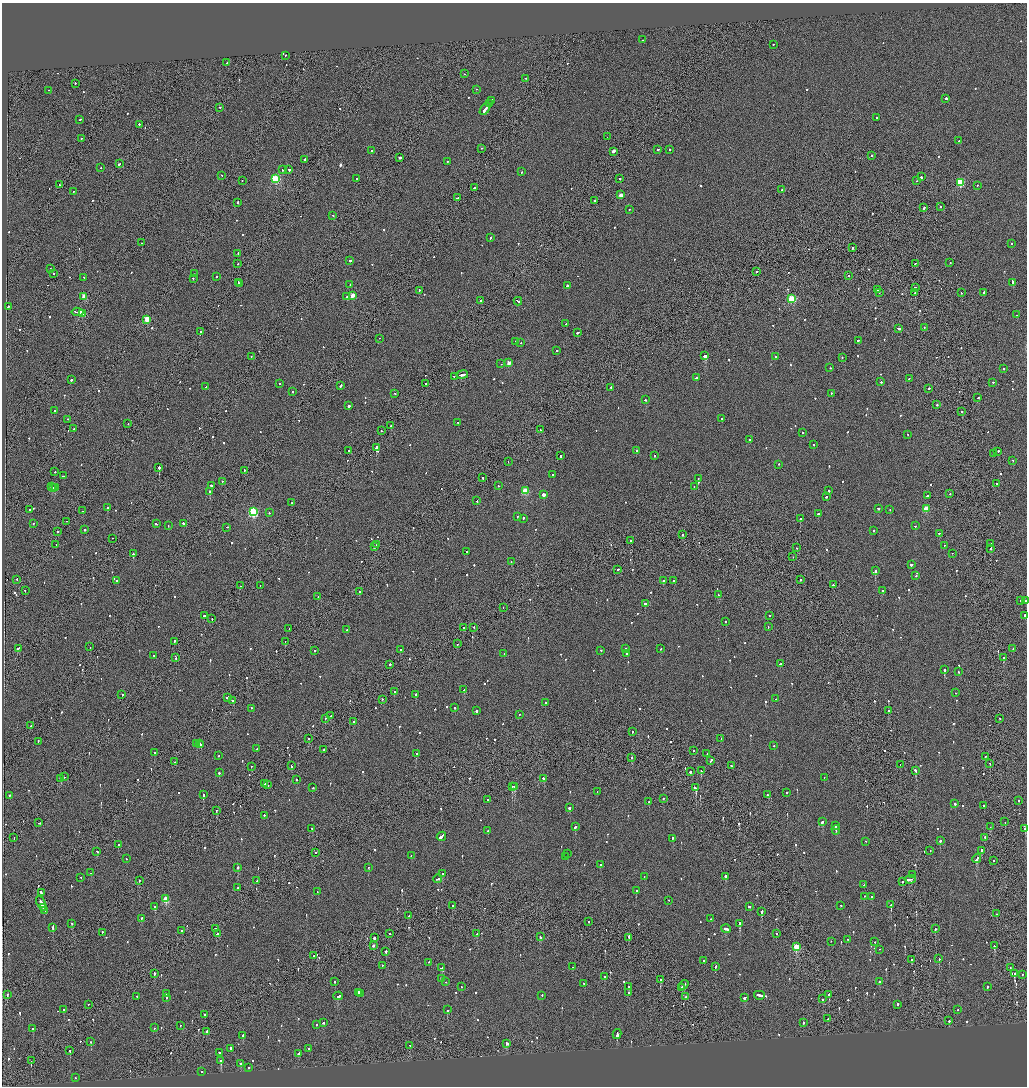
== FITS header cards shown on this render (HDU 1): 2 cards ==
NAXIS1  =                 2050
NAXIS2  =                 2168

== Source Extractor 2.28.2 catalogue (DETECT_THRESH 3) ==
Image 2050 x 2168 px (HDU 1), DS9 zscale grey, zoomed out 1/2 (1 PNG px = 2 x 2 image px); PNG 1029 x 1088 px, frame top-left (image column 2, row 2168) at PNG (2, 3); each listed source drawn as its Kron ellipse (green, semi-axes under 4 px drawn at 4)
Background -0.0769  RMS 0.067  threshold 0.201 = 3 sigma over >= 5 px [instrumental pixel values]
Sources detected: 980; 39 cannot appear on this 1/2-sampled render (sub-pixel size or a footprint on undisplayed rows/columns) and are neither listed nor drawn; of the other 941, the 500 brightest by FLUX_AUTO listed and drawn (441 fainter detections omitted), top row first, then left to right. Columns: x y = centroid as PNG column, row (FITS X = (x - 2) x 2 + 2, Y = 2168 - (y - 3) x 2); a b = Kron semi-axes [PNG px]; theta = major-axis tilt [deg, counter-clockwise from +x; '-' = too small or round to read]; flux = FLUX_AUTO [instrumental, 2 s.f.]
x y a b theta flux
642 40 2 2 - 390
773 45 2 2 - 71
285 56 2 2 - 68
227 63 3 2 - 430
464 74 2 2 - 67
526 79 2 2 - 76
75 84 2 2 - 68
476 90 2 1 - 81
49 91 2 1 - 79
946 99 2 2 - 310
491 101 3 2 - 380
489 104 4 1 - 400
220 108 2 1 - 170
485 109 7 2 53 750
877 118 2 2 - 160
80 120 2 2 - 130
139 125 2 2 - 150
607 137 2 1 - 79
81 139 2 2 - 120
959 141 2 2 - 80
482 149 2 1 - 70
657 150 2 1 - 190
670 150 2 2 - 72
372 151 2 2 - 150
613 152 2 2 - 2500
871 156 2 2 - 120
399 158 2 2 - 1900
305 160 2 2 - 730
447 162 2 2 - 130
119 164 3 2 - 190
101 168 2 2 - 99
283 170 2 2 - 250
289 170 2 2 - 140
522 172 2 2 - 73
222 176 2 1 - 110
921 177 2 2 - 850
275 179 3 3 - 1200
356 179 2 2 - 160
620 179 2 2 - 140
242 181 2 1 - 79
917 181 2 1 - 100
960 183 3 3 - 910
59 185 2 2 - 130
977 186 2 2 - 69
474 188 2 2 - 78
782 190 2 2 - 100
73 192 2 1 - 74
621 195 2 2 - 130
457 198 3 2 - 210
594 201 2 1 - 1200
237 203 2 2 - 260
940 207 2 2 - 110
924 208 3 2 - 380
629 210 2 2 - 71
333 216 2 2 - 140
490 238 3 2 - 150
141 243 2 2 - 170
1012 244 2 2 - 91
853 248 2 1 - 940
238 254 2 2 - 100
350 261 2 2 - 340
950 263 2 2 - 120
238 264 2 2 - 79
915 264 2 1 - 71
50 269 2 2 - 100
756 272 2 2 - 180
53 274 2 2 - 130
194 274 2 2 - 92
848 276 2 2 - 71
216 277 2 1 - 370
84 278 3 2 - 75
193 279 2 2 - 92
238 283 2 1 - 220
1013 283 3 2 - 450
239 284 2 2 - 220
350 285 2 2 - 210
567 286 2 2 - 820
915 288 3 2 - 370
877 290 2 2 - 69
419 291 2 2 - 110
879 293 2 1 - 170
915 293 2 1 - 170
961 293 2 2 - 200
984 293 2 2 - 88
353 296 3 2 - 200
84 297 3 3 - 300
347 297 2 2 - 240
792 299 3 3 - 920
480 301 2 2 - 130
518 302 4 2 - 380
8 307 2 2 - 130
78 312 6 2 -7 590
82 314 3 2 - 390
1016 315 2 2 - 110
147 320 3 3 - 330
566 324 2 1 - 170
924 328 2 1 - 65
899 329 4 2 - 250
201 332 2 1 - 130
578 333 3 2 - 180
379 339 2 1 - 71
858 341 2 2 - 190
516 342 2 2 - 180
521 343 2 2 - 100
556 351 2 2 - 140
705 356 3 2 - 5300
251 357 2 1 - 97
775 357 2 2 - 130
842 358 2 2 - 79
509 363 3 2 - 210
501 364 2 2 - 85
830 368 2 1 - 280
1004 369 2 2 - 86
462 375 6 2 11 440
454 377 2 2 - 76
696 378 2 2 - 210
909 379 2 1 - 260
71 380 2 2 - 470
881 382 2 2 - 310
993 383 2 2 - 100
280 384 2 2 - 98
426 384 2 2 - 120
340 386 3 2 - 250
206 387 2 2 - 130
611 388 2 1 - 540
929 389 2 2 - 290
293 392 2 2 - 93
395 394 2 2 - 72
831 394 2 2 - 67
978 398 3 1 - 150
645 400 2 2 - 160
937 405 2 1 - 390
349 406 2 2 - 470
55 411 2 1 - 100
962 412 2 2 - 110
722 419 2 2 - 150
68 420 2 2 - 97
458 423 2 2 - 64
128 424 2 2 - 90
391 426 2 1 - 170
74 429 2 2 - 91
541 430 2 2 - 190
381 431 2 2 - 84
802 433 2 2 - 98
907 435 2 2 - 86
749 440 2 2 - 130
813 445 2 2 - 100
376 448 3 2 - 1200
349 451 2 2 - 120
637 451 2 2 - 150
998 452 2 2 - 160
994 454 2 2 - 87
561 456 2 2 - 230
654 456 2 2 - 190
1013 461 2 2 - 100
508 462 2 1 - 71
778 465 2 2 - 140
159 468 2 2 - 2200
244 471 2 2 - 600
55 472 2 2 - 110
553 475 2 2 - 130
63 476 2 2 - 94
483 478 2 2 - 67
698 479 2 1 - 180
222 482 2 1 - 92
997 484 2 2 - 70
211 486 2 2 - 150
498 486 2 2 - 110
51 487 2 2 - 360
694 487 2 2 - 130
53 488 3 2 - 350
55 488 2 1 - 170
525 491 3 3 - 570
828 491 2 2 - 110
210 492 2 2 - 710
950 494 2 1 - 75
543 495 3 3 - 1100
927 496 2 2 - 160
826 497 3 2 - 75
477 501 2 2 - 110
291 503 2 2 - 87
107 508 2 2 - 350
878 509 2 2 - 130
926 509 3 3 - 440
30 510 2 2 - 85
890 510 2 2 - 75
82 511 2 1 - 73
253 512 4 3 - 1700
269 513 2 2 - 88
818 514 2 2 - 420
517 517 2 2 - 80
523 519 3 2 - 140
801 519 2 2 - 870
66 522 2 1 - 200
33 524 2 2 - 77
156 524 3 2 - 120
184 524 3 2 - 190
168 526 2 2 - 450
915 526 2 2 - 160
227 528 2 2 - 99
84 530 2 2 - 390
873 531 2 2 - 97
57 532 2 1 - 79
939 534 2 2 - 130
682 535 2 2 - 220
112 539 2 2 - 73
631 541 2 2 - 290
990 544 2 1 - 72
56 545 2 1 - 73
377 545 2 2 - 110
944 546 2 2 - 68
375 547 2 1 - 600
797 548 2 2 - 79
991 549 3 2 - 130
467 552 2 2 - 210
133 554 2 2 - 370
952 554 2 1 - 470
793 557 2 1 - 81
511 562 2 1 - 430
911 565 2 2 - 430
618 570 2 2 - 200
875 571 2 2 - 450
916 576 2 2 - 91
17 580 2 2 - 120
800 580 2 1 - 130
117 581 2 2 - 290
664 581 2 2 - 210
674 581 2 2 - 97
833 585 2 2 - 320
240 586 2 1 - 70
260 586 2 1 - 68
25 591 2 2 - 180
882 591 2 2 - 91
360 592 2 2 - 180
719 595 2 2 - 74
318 597 2 2 - 94
1021 601 2 2 - 120
1026 601 2 1 - 94
645 604 2 2 - 570
503 608 2 2 - 76
205 616 3 2 - 170
769 616 2 1 - 64
1025 616 2 1 - 900
212 619 2 1 - 240
725 622 2 2 - 90
768 627 2 2 - 86
463 628 2 1 - 130
474 628 2 2 - 110
289 629 2 1 - 380
347 630 2 2 - 210
174 642 3 2 - 150
285 642 2 1 - 160
457 644 2 1 - 110
90 647 2 1 - 130
18 649 3 2 - 190
626 649 2 2 - 130
660 649 2 2 - 71
1013 649 2 2 - 82
400 650 2 1 - 69
314 651 2 2 - 160
601 651 2 1 - 240
504 654 2 2 - 77
627 654 2 2 - 170
154 656 2 2 - 120
176 658 3 1 - 190
1003 658 2 2 - 270
781 664 3 2 - 270
390 665 2 2 - 700
944 670 2 2 - 920
958 672 2 2 - 84
464 690 3 2 - 140
394 692 2 1 - 200
955 693 2 2 - 64
122 695 2 2 - 150
416 695 2 2 - 620
228 698 4 2 - 200
776 699 2 1 - 100
382 700 2 2 - 66
233 701 3 2 - 160
545 703 2 2 - 70
455 708 2 2 - 140
251 709 2 2 - 68
476 711 2 2 - 720
889 711 2 2 - 420
519 715 2 2 - 93
331 716 2 2 - 160
325 719 2 1 - 67
1000 719 2 1 - 69
354 722 2 2 - 140
31 726 2 2 - 230
632 732 2 2 - 75
309 739 2 2 - 98
721 739 2 2 - 88
38 742 2 1 - 390
200 743 2 1 - 140
197 744 2 2 - 120
201 745 3 2 - 230
774 746 2 2 - 66
257 749 2 2 - 110
324 750 2 2 - 78
693 751 2 2 - 110
154 753 2 2 - 100
416 754 2 2 - 90
707 754 2 2 - 110
219 756 2 2 - 64
986 757 2 2 - 91
632 758 2 1 - 74
711 761 3 2 - 140
175 762 2 1 - 71
990 764 2 1 - 270
900 765 2 1 - 71
291 766 2 2 - 68
731 766 2 2 - 210
251 767 2 2 - 67
701 771 2 2 - 580
915 771 3 2 - 170
690 772 2 1 - 1200
219 773 2 2 - 510
64 777 2 1 - 100
824 778 2 2 - 95
61 779 3 2 - 88
544 779 3 2 - 160
296 780 2 2 - 89
265 784 2 1 - 130
267 785 2 1 - 140
512 787 2 2 - 630
515 787 2 2 - 1300
313 788 2 2 - 71
696 788 3 2 - 590
597 792 2 2 - 78
787 793 2 2 - 67
203 795 2 2 - 820
768 795 2 2 - 250
9 796 2 2 - 130
663 799 2 2 - 310
488 800 2 2 - 77
1019 801 2 2 - 71
649 802 2 2 - 290
955 804 2 2 - 590
984 806 2 2 - 110
569 808 2 2 - 1400
216 811 2 2 - 65
264 816 2 2 - 73
822 822 3 2 - 330
1005 822 2 1 - 68
39 823 2 2 - 140
835 826 3 2 - 690
575 827 2 2 - 150
990 827 2 2 - 84
312 829 2 2 - 77
1025 829 3 2 - 390
836 830 4 2 - 410
488 831 2 2 - 270
441 837 5 2 - 1300
14 838 2 1 - 72
985 838 2 2 - 200
672 839 2 2 - 140
940 841 2 2 - 330
866 842 2 1 - 69
118 845 2 2 - 290
930 851 2 2 - 66
982 851 2 2 - 250
97 852 2 2 - 110
315 853 2 2 - 210
567 854 2 2 - 120
411 856 2 2 - 110
565 857 2 1 - 82
126 859 2 2 - 69
977 859 4 2 - 440
993 861 2 1 - 130
601 865 2 2 - 72
238 868 2 2 - 170
368 868 2 2 - 70
91 873 2 2 - 120
442 874 2 2 - 610
912 875 2 2 - 270
644 877 2 1 - 340
726 877 2 2 - 450
81 878 2 1 - 81
438 879 4 2 - 240
910 880 5 2 - 490
139 881 2 2 - 280
257 881 2 2 - 95
902 882 2 1 - 310
864 885 2 1 - 73
238 888 2 1 - 190
636 891 2 2 - 100
317 892 2 1 - 320
41 893 4 2 - 450
864 897 2 1 - 79
871 897 2 2 - 69
166 899 3 3 - 560
669 901 2 2 - 82
41 904 8 2 -65 450
891 905 2 2 - 270
452 906 2 2 - 90
841 906 2 2 - 74
155 907 2 2 - 340
749 907 3 2 - 160
43 908 2 1 - 190
45 911 4 2 - 310
761 912 2 2 - 1400
996 914 2 1 - 67
409 916 3 1 - 190
141 919 2 2 - 190
710 919 2 2 - 74
589 922 2 2 - 93
71 924 2 2 - 120
740 924 2 2 - 710
53 928 2 2 - 130
215 929 2 1 - 100
726 929 5 2 - 330
935 929 2 2 - 460
182 931 2 2 - 130
102 933 2 2 - 110
217 934 3 2 - 150
389 934 2 1 - 110
477 934 2 1 - 120
777 934 2 2 - 86
540 937 3 2 - 330
374 938 2 2 - 1000
629 938 4 1 - 310
848 940 2 1 - 68
831 942 2 1 - 100
875 942 2 2 - 70
373 946 2 2 - 190
994 946 2 2 - 400
796 947 3 2 - 610
879 950 2 1 - 140
386 952 2 2 - 520
314 956 2 2 - 140
939 959 2 2 - 340
911 960 2 1 - 130
704 961 2 2 - 120
429 963 2 2 - 70
382 966 2 2 - 180
572 967 2 2 - 120
715 967 2 2 - 220
441 968 3 2 - 150
1010 968 2 1 - 67
154 974 2 2 - 330
1015 974 2 2 - 750
1023 975 2 2 - 150
604 977 2 2 - 120
442 979 2 2 - 110
660 980 2 2 - 860
334 982 2 1 - 150
446 982 2 2 - 87
879 982 2 2 - 370
584 984 2 2 - 76
684 985 5 2 - 370
461 987 2 2 - 79
629 987 2 2 - 110
987 987 2 2 - 130
681 988 2 2 - 140
359 993 3 2 - 280
629 993 2 2 - 100
166 994 2 2 - 97
361 994 3 2 - 220
7 995 2 2 - 76
829 995 2 2 - 460
338 996 4 2 - 350
542 996 2 2 - 67
759 996 5 2 - 380
137 997 2 2 - 98
686 997 2 2 - 110
167 998 2 2 - 80
744 998 2 2 - 360
823 999 2 1 - 67
88 1005 2 1 - 390
897 1005 2 2 - 170
64 1010 2 2 - 1200
447 1010 2 2 - 320
957 1010 2 2 - 74
205 1015 2 2 - 100
828 1019 2 2 - 200
949 1021 2 2 - 140
323 1023 2 2 - 220
803 1023 2 2 - 190
316 1025 2 2 - 64
180 1026 2 1 - 140
154 1028 2 2 - 92
33 1029 2 2 - 74
207 1032 2 2 - 210
617 1034 5 2 - 460
243 1036 2 2 - 100
91 1042 2 2 - 120
507 1044 3 2 - 160
410 1046 2 1 - 110
231 1049 3 2 - 630
309 1049 2 2 - 400
70 1051 2 2 - 170
219 1053 2 2 - 88
298 1054 2 2 - 110
31 1061 2 1 - 94
221 1061 2 2 - 880
240 1064 2 2 - 180
249 1068 2 2 - 120
202 1072 2 2 - 120
75 1078 2 2 - 150
At the frame edge (FLAGS 8, measured only in part): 3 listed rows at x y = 1026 601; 1025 616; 1025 829
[441 fainter detections neither listed nor drawn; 39 sub-pixel or undisplayed-footprint detections neither listed nor drawn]